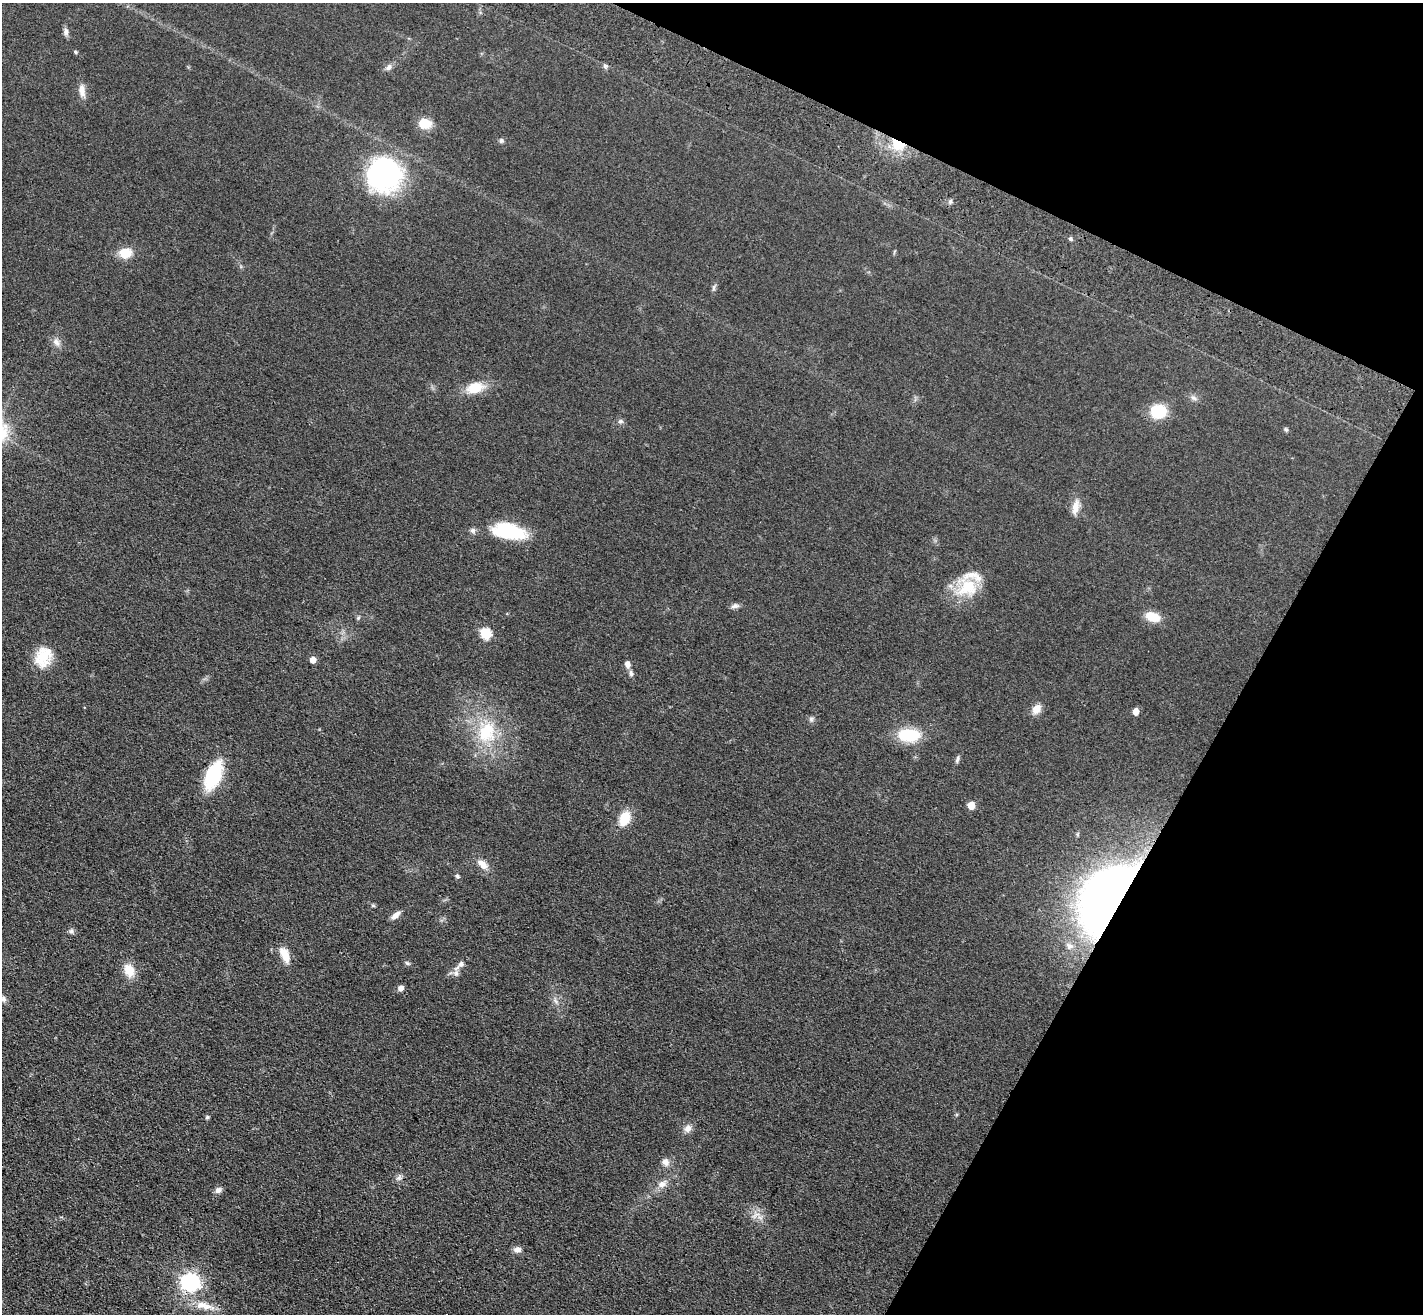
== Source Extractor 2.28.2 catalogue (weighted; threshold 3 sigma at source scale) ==
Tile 8 of 4 x 4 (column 4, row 2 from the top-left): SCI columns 4329-5749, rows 2879-4190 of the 5814 x 5891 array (HDU 1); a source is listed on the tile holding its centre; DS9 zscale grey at full resolution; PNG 1425 x 1316 px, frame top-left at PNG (2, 3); no overlay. Shown black and unused: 22% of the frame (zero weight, under 3 of 4 exposures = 6% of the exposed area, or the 3 px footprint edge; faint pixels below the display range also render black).
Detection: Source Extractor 2.28.2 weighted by HDU 2 'WHT'; one run over the whole footprint, this tile lists its part. Background 0.067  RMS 0.0077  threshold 0.0347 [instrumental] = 3 sigma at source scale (4.5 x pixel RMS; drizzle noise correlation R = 1.50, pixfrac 1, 0.05/0.05 arcsec/px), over >= 5 px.
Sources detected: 64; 1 inside a brighter listed object's ellipse — not listed separately; the other 63 listed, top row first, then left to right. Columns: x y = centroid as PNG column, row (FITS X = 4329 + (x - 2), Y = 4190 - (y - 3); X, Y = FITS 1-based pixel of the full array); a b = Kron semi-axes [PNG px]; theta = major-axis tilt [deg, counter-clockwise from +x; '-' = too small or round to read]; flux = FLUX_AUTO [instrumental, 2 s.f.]
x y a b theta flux
66 32 11 6 -86 2.7
75 52 5 4 - 1
605 66 7 5 -21 1.5
388 67 10 6 48 2.8
82 91 17 8 -82 5.8
425 123 11 9 -5 15
501 140 6 6 - 1.5
898 144 19 14 -30 19
384 175 32 31 - 140
950 201 7 5 69 1.6
1070 238 5 4 - 1.4
125 253 11 9 6 16
714 288 9 4 81 1.5
56 342 12 8 -57 4.2
475 388 18 12 14 17
1194 398 10 5 -26 2.3
1158 411 13 11 12 30
620 421 8 6 3 1.8
1286 429 7 5 -49 1.3
1076 507 19 9 78 7.3
473 531 7 7 - 2.2
509 531 38 16 -11 43
967 587 28 23 22 28
735 606 11 6 17 2.5
1153 617 18 10 -18 12
358 618 6 4 44 1
485 633 6 6 - 52
43 657 25 18 67 21
313 660 5 5 - 7
627 664 8 7 - 3.3
631 673 8 6 -81 2.2
1036 709 12 9 57 6.7
1136 711 5 5 - 7.1
811 719 6 6 - 1.7
487 732 32 25 72 40
909 735 25 14 -2 28
957 760 9 4 77 1.8
213 775 23 12 66 57
971 805 5 5 - 14
625 818 15 10 67 16
482 864 16 9 -42 6.5
457 876 6 5 - 1.4
1111 898 47 31 55 650
373 905 6 4 -2 1
395 915 12 6 39 4.3
71 931 7 6 - 1.8
1069 946 8 6 -1 2.2
285 955 19 9 -70 10
407 963 6 5 - 1.4
461 964 8 7 - 2.8
129 970 15 11 -67 13
456 973 8 7 - 2.9
401 988 6 5 - 4
3 999 9 7 -57 2.6
207 1117 5 5 - 1.1
688 1128 10 8 48 4.3
665 1162 9 8 - 4.4
398 1178 8 5 58 2.1
662 1184 11 9 24 4.7
218 1190 9 7 23 2.8
517 1249 9 7 0 3.8
190 1282 7 7 - 320
202 1305 19 10 0 9.2
Overlapping masked pixels (flux is a lower limit): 2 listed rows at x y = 898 144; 1111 898
Isophote crosses this tile's border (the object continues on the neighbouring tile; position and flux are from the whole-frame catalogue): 1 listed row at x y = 3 999